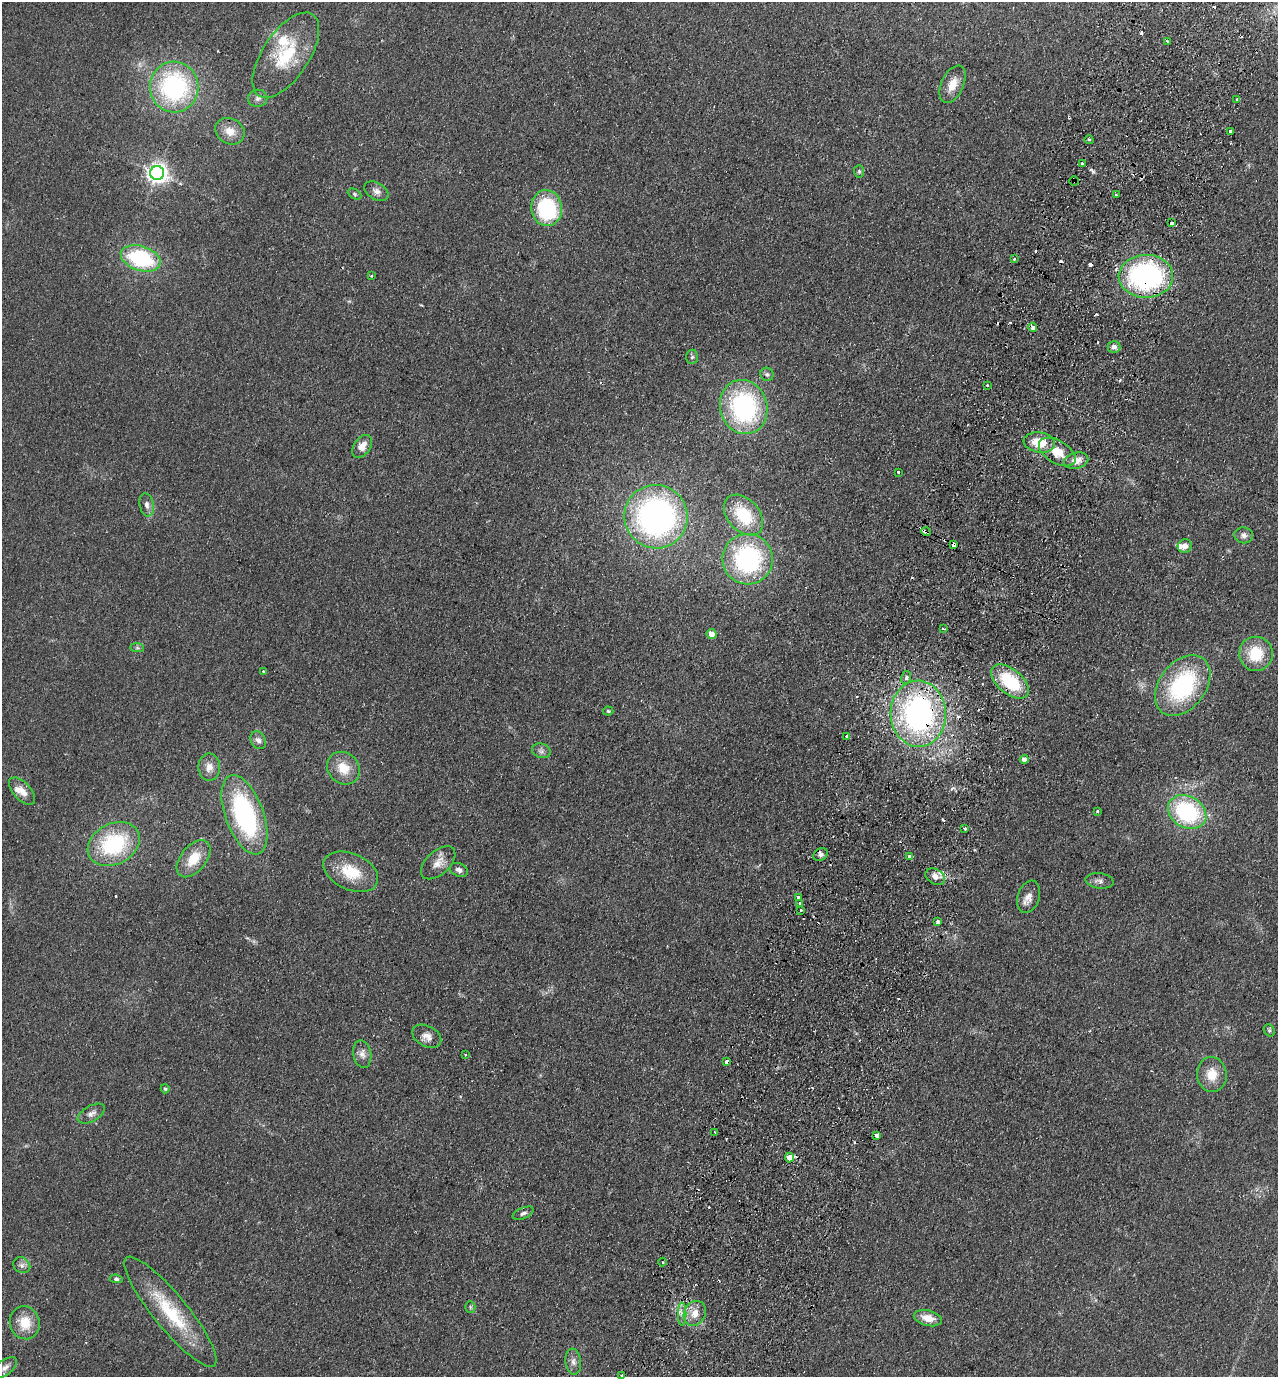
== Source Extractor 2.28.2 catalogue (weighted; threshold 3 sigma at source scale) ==
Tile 10 of 4 x 4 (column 2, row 3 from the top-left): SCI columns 1601-2876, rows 1401-2775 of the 5623 x 5549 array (HDU 1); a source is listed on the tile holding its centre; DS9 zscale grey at full resolution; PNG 1280 x 1379 px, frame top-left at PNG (2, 2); each listed source drawn as its Kron ellipse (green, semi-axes under 4 px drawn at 4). Shown black and unused: <1% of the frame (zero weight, under 2 of 3 exposures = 3% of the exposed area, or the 3 px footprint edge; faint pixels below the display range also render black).
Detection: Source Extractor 2.28.2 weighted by HDU 2 'WHT'; one run over the whole footprint, this tile lists its part. Background 0.123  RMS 0.011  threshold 0.05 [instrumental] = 3 sigma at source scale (4.5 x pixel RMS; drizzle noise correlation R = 1.50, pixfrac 1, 0.05/0.05 arcsec/px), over >= 5 px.
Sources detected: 124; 20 cosmic-ray / hot-pixel residue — neither listed nor drawn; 4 inside a brighter listed object's ellipse — not listed separately; the other 100 listed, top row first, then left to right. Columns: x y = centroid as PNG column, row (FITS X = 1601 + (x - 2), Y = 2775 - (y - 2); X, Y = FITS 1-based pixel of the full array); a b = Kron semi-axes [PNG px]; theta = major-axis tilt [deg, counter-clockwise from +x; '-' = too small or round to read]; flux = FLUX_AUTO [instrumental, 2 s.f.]
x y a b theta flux
1167 41 3 3 - 2.6
286 55 49 23 56 63
953 84 20 11 65 16
174 87 25 24 - 160
258 98 10 8 10 4.8
1237 99 3 3 - 2.5
230 131 15 12 -30 13
1230 131 4 3 - 9.6
1089 140 4 3 - 1.2
1082 163 3 3 - 6.1
859 171 6 5 - 1.8
157 173 7 7 - 650
1074 181 5 4 - 1.1
376 191 13 8 -31 5.8
354 194 7 5 -28 2
1116 195 3 3 - 2.6
547 208 18 15 -82 100
1172 222 4 3 - 17
141 258 20 12 -18 95
1014 259 3 3 - 2.1
372 276 3 2 - 1.1
1146 276 27 21 1 220
1033 327 4 3 - 9.1
1114 347 6 6 - 4.7
692 357 7 6 - 2.1
767 374 7 6 - 2.4
987 385 3 3 - 1.8
744 407 27 23 -72 160
1039 442 16 10 -8 28
362 446 12 8 54 12
1057 452 20 11 -31 22
1076 461 12 8 14 11
898 472 3 3 - 2
147 505 12 7 -79 5.4
743 515 23 16 -48 51
656 517 32 31 - 320
926 532 5 3 - 11
1244 535 9 8 - 4.4
954 544 4 3 - 5.5
1185 546 7 6 - 5.6
748 559 25 25 - 160
943 629 4 2 - 1.3
711 634 5 5 - 11
137 648 7 4 0 2
1256 654 17 17 - 37
263 671 3 3 - 1.7
906 678 6 5 - 4.1
1010 681 22 12 -40 64
1183 686 34 23 53 120
608 711 5 4 - 1.5
918 714 33 28 -88 280
847 736 3 3 - 2.2
258 740 9 7 -62 4.6
541 751 9 7 -18 4.1
1024 759 4 4 - 4.7
209 767 14 10 -90 9.1
343 768 17 15 -46 22
22 791 17 8 -47 9.8
1097 811 3 3 - 1.6
1187 812 20 15 -30 110
244 815 42 19 -70 160
965 829 3 3 - 1.7
114 844 27 20 28 94
821 855 7 6 - 3.6
910 856 4 3 - 7
194 859 21 13 51 24
438 863 21 11 42 12
459 870 9 6 -24 4.3
351 872 29 18 -25 35
935 877 10 7 -30 6.7
1099 881 14 7 -7 5.1
1028 897 17 10 71 9.3
798 898 3 3 - 4.3
800 904 4 3 - 3.4
801 910 3 2 - 2.5
938 922 3 3 - 18
1269 1030 6 5 - 1.8
427 1036 15 10 -27 8.5
362 1054 14 9 -80 6.5
465 1055 2 2 - 0.85
727 1062 4 3 - 8
1212 1074 17 14 -85 19
165 1089 4 4 - 1.7
91 1114 15 7 29 6.1
715 1132 3 3 - 3.4
877 1135 4 3 - 26
789 1158 5 4 - 35
523 1213 11 5 23 3.6
663 1262 4 3 - 1.1
22 1265 9 7 -35 4.2
116 1279 6 4 -7 2.2
470 1307 5 5 - 1.6
170 1312 69 17 -51 70
695 1313 13 10 63 14
682 1314 12 2 90 3.3
928 1318 14 7 -13 13
25 1323 16 15 - 22
573 1362 13 7 -83 5.9
5 1368 14 7 37 5.6
622 1375 3 3 - 5
Overlapping masked pixels (flux is a lower limit): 12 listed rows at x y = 1082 163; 1074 181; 1146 276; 1033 327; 926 532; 954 544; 1010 681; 918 714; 821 855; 910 856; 727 1062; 789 1158
Isophote crosses this tile's border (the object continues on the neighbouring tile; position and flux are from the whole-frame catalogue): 1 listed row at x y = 622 1375